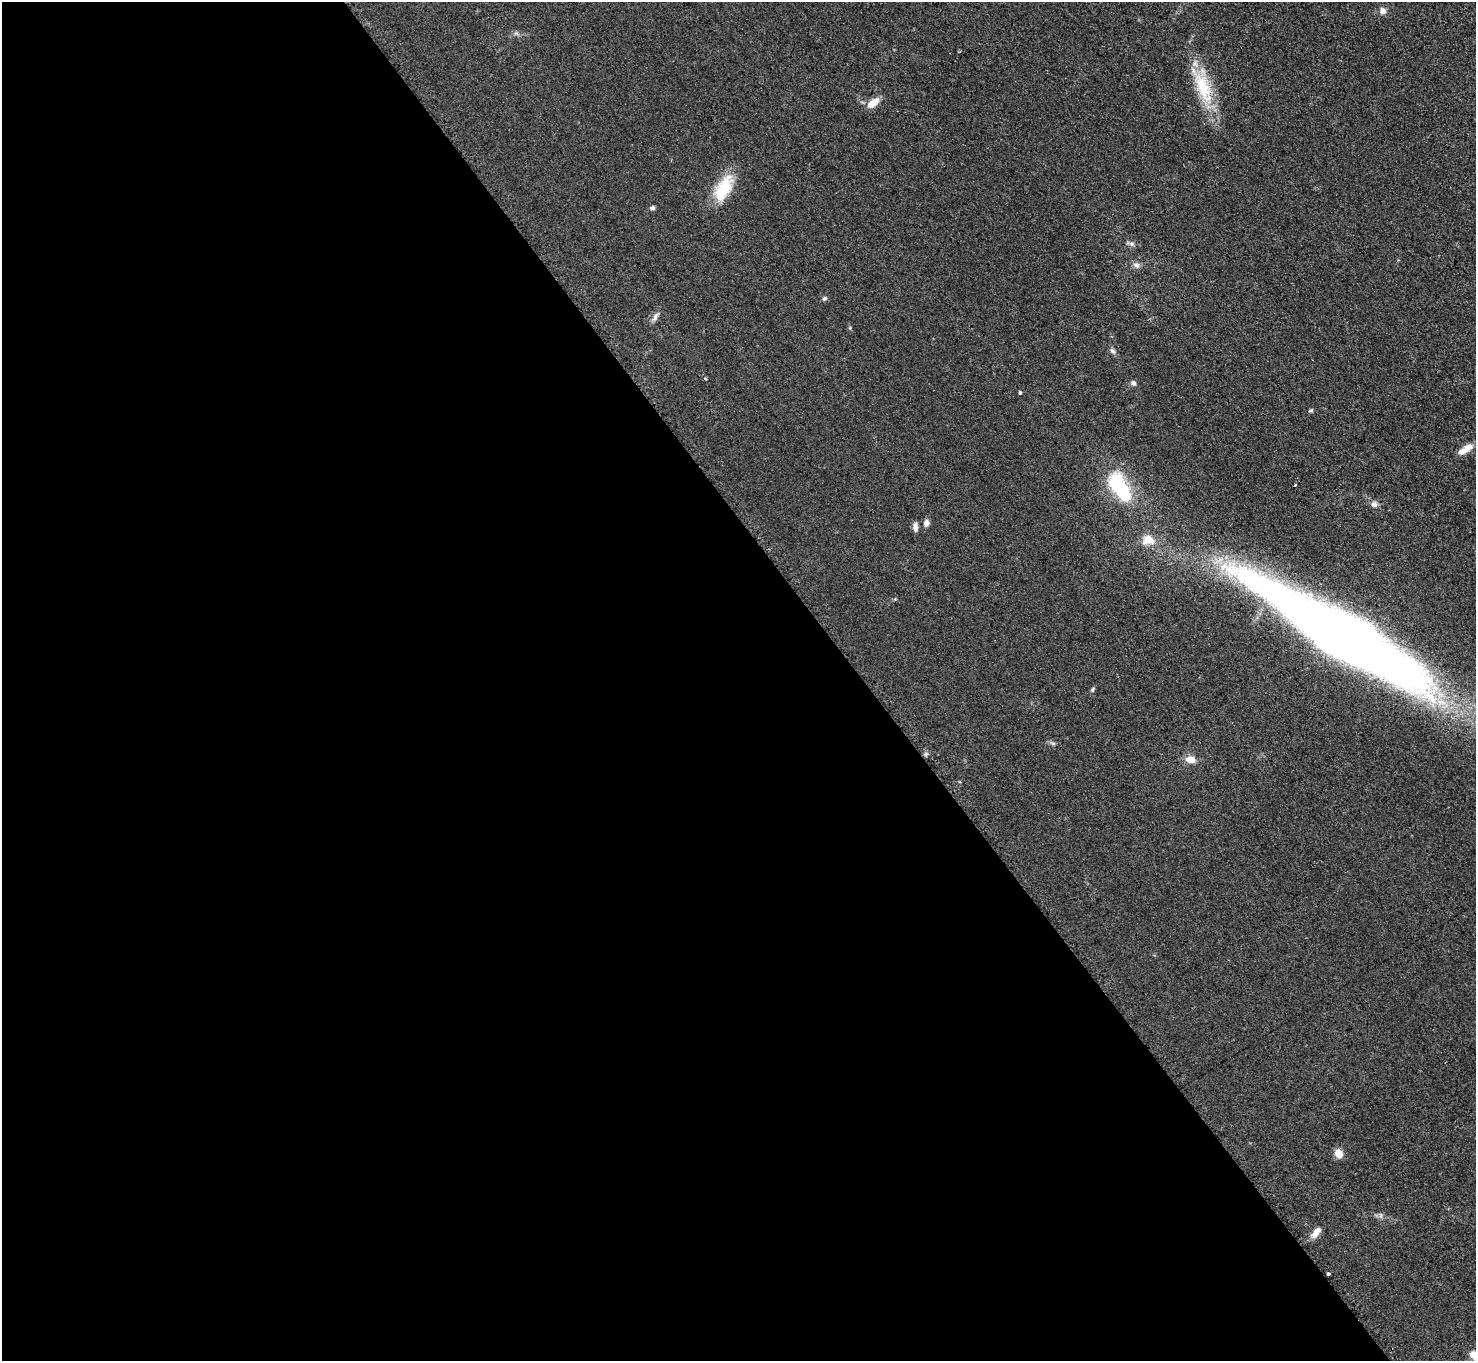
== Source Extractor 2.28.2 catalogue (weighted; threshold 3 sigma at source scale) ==
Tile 9 of 4 x 4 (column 1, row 3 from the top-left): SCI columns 17-1490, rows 1666-3024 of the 5918 x 5903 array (HDU 1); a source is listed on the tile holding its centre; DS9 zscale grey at full resolution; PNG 1478 x 1363 px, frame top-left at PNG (2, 2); no overlay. Shown black and unused: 59% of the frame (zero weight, under 2 of 3 exposures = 2% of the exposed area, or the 3 px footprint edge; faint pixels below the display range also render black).
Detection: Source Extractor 2.28.2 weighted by HDU 2 'WHT'; one run over the whole footprint, this tile lists its part. Background 0.076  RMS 0.011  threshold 0.0486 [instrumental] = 3 sigma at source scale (4.5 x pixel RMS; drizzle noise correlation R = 1.50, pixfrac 1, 0.05/0.05 arcsec/px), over >= 5 px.
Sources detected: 31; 2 inside a brighter listed object's ellipse — not listed separately; the other 29 listed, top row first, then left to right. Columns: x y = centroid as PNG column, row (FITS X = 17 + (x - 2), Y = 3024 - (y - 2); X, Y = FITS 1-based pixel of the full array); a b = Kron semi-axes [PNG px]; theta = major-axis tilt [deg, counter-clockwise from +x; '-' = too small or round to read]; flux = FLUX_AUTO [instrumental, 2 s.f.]
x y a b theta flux
1383 11 7 6 - 6.3
1203 87 49 18 -69 52
873 103 18 9 39 10
723 188 35 16 63 38
653 208 6 5 - 2.3
1132 244 7 7 - 3.1
1137 265 10 7 -30 3.9
824 299 6 5 - 2.1
655 317 13 5 62 4.2
1113 351 9 5 -45 2.9
705 379 3 3 - 2.5
1133 383 7 6 - 3
1020 393 3 3 - 2.5
1311 411 7 4 9 1.5
1463 451 16 8 26 8.1
1118 485 36 19 -59 67
1295 485 3 3 - 2.3
1374 504 8 8 - 4.1
926 523 8 7 - 4.8
915 527 11 6 -88 4.8
1148 540 17 14 8 14
1343 637 169 31 -31 1900
1093 689 8 3 71 1.6
1190 760 12 8 -8 11
1338 1153 10 8 -64 9.5
1381 1215 8 4 90 2.1
1316 1232 17 7 51 7.5
1328 1274 3 3 - 4.5
1475 1356 52 18 77 29
Overlapping masked pixels (flux is a lower limit): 1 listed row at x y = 1343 637
Isophote crosses this tile's border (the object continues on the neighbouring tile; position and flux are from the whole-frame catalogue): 2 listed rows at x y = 1343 637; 1475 1356